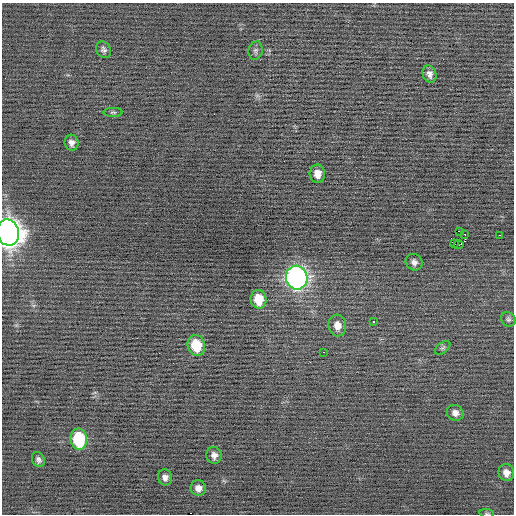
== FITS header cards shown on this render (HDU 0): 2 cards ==
NAXIS1  =                  512 / Axis length
NAXIS2  =                  512 / Axis length

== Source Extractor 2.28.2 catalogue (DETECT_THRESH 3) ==
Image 512 x 512 px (HDU 0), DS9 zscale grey, 1 PNG px = 1 image px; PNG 516 x 516 px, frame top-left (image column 1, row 512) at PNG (2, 3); each listed source drawn as its Kron ellipse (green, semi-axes under 4 px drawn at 4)
Background -0.0284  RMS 0.78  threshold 2.33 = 3 sigma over >= 5 px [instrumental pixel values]
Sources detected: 29; all 29 listed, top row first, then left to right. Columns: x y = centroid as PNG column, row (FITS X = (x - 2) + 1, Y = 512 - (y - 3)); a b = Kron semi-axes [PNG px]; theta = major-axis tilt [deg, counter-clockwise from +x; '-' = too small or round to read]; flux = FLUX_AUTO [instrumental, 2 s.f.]
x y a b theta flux
103 50 8 7 - 160
256 50 9 7 79 130
429 74 9 6 -71 240
113 112 9 4 0 90
71 143 8 7 - 220
317 174 9 7 -86 440
459 231 4 2 - 990
8 233 13 11 -76 57000
465 235 3 2 - 350
499 235 3 2 - 230
455 244 2 2 - 52
459 245 5 2 - 830
414 262 9 8 - 220
297 278 12 10 -80 23000
258 299 9 8 - 1000
508 319 8 7 - 130
374 322 3 3 - 220
337 326 11 9 -84 420
196 345 10 8 -77 1600
443 348 9 5 38 100
324 352 2 2 - 490
455 413 8 7 - 260
79 439 11 8 -82 3300
214 455 8 7 - 250
38 460 8 6 -63 160
506 473 8 7 - 320
165 477 8 7 - 230
198 488 8 7 - 320
487 513 7 3 -8 67
At the frame edge (FLAGS 8, measured only in part): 2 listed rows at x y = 8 233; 487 513